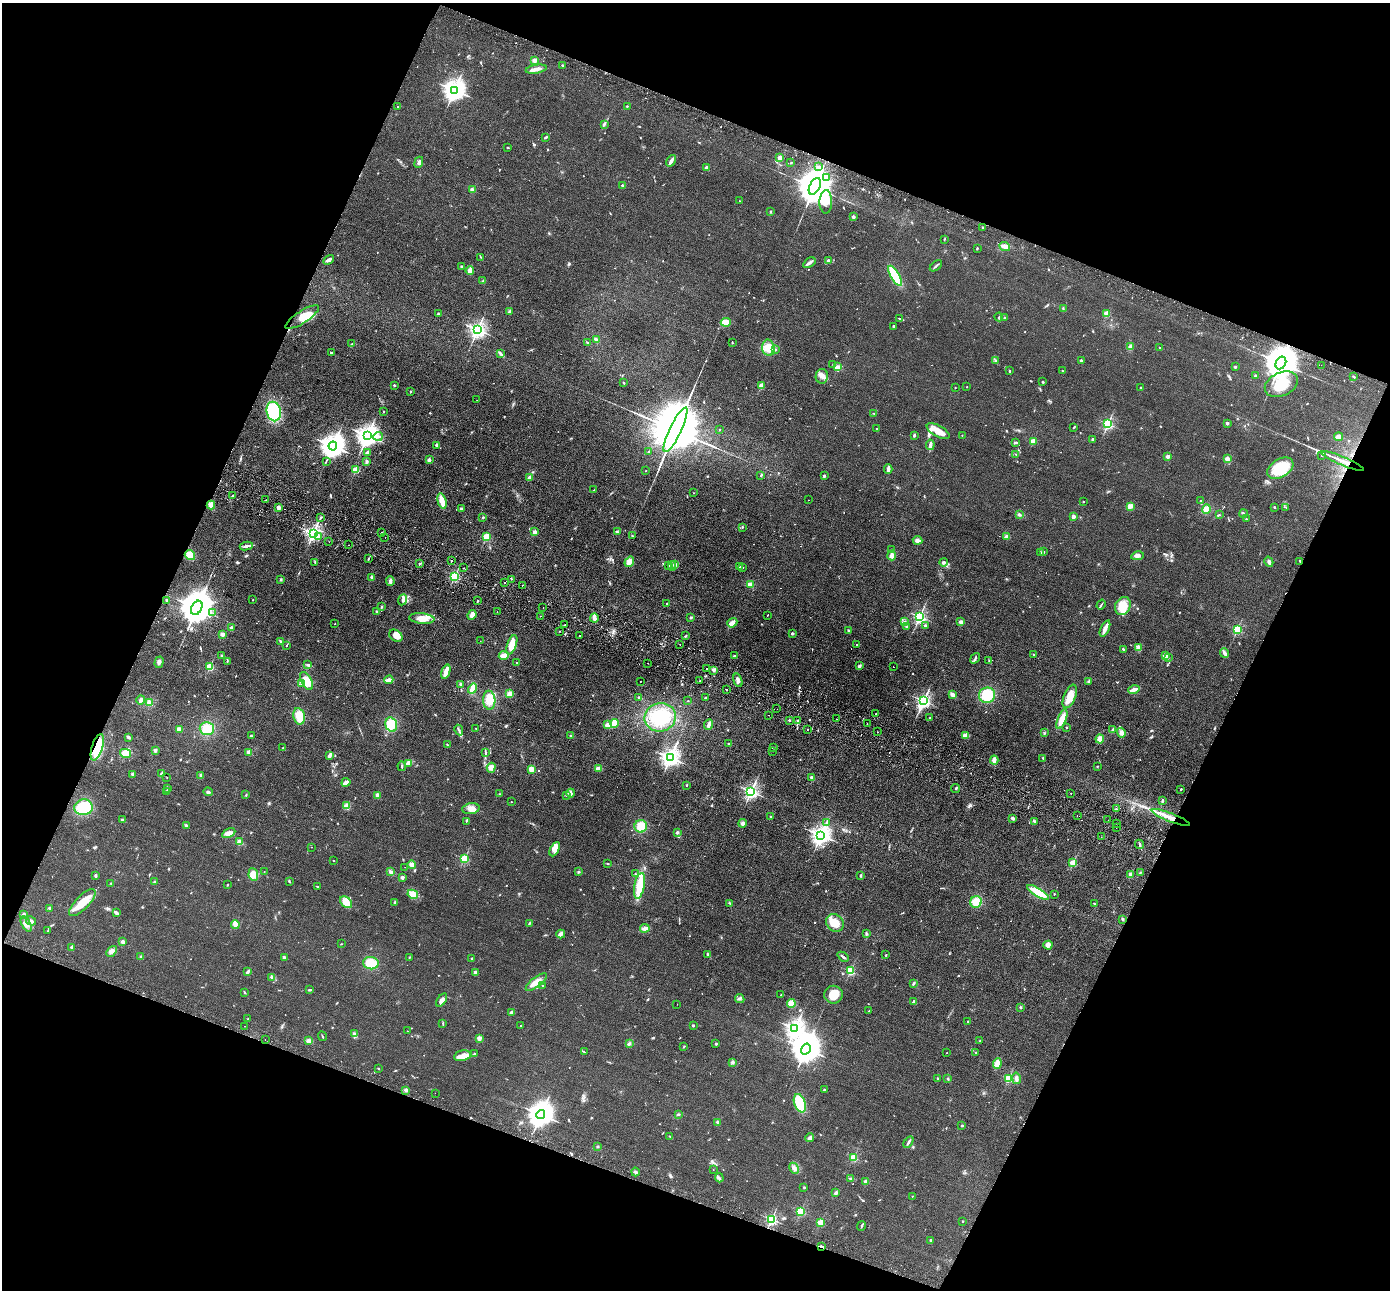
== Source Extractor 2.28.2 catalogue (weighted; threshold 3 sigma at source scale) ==
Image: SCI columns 27-5576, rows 327-5478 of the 5603 x 5672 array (HDU 1 of 3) = the unmasked area's bounding box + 8 px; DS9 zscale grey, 4 x 4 block average (1 PNG px = mean of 4 x 4 image px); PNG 1392 x 1292 px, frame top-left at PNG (2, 3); each listed source drawn as its Kron ellipse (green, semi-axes under 4 px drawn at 4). Shown black and unused: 42% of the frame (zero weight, under 2 of 3 exposures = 3% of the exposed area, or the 3 px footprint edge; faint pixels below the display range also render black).
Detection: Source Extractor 2.28.2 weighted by HDU 2 'WHT'. Background 0.0692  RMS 0.0096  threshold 0.0433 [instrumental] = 3 sigma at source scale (4.5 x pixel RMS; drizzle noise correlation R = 1.50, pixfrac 1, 0.05/0.05 arcsec/px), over >= 5 px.
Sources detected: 895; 2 too faint to see at this stretch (4 x 4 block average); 5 inside a brighter object's white glare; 33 cosmic-ray / hot-pixel residue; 3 long thin detections or spike segments (spike, bleed or trail) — neither listed nor drawn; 11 coinciding with a brighter row at this scale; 25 inside a brighter listed object's ellipse — not listed separately; of the other 816, all 500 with FLUX_AUTO >= 3.12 (the completeness limit of this list) listed and drawn (316 fainter detections not listed), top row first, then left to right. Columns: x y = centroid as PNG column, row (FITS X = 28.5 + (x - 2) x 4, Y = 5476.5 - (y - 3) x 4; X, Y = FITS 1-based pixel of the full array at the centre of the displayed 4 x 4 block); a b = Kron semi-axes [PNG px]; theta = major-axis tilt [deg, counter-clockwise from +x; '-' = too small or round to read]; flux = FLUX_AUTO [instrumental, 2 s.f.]
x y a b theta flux
534 60 2 2 - 140
562 65 2 2 - 3.5
536 69 10 4 9 30
454 90 4 3 - 4400
627 106 2 2 - 11
398 107 2 2 - 14
604 124 3 2 - 7.3
546 137 3 2 - 6.8
507 148 2 2 - 5.8
780 158 3 3 - 28
671 161 6 2 57 25
419 162 5 3 - 15
791 163 2 2 - 4.4
819 167 2 2 - 32
707 168 2 2 - 88
827 177 3 2 - 11
622 185 2 2 - 27
815 186 9 5 63 25000
472 190 2 2 - 110
739 201 2 2 - 3.8
826 202 12 6 88 65
770 212 2 2 - 5
853 217 2 2 - 62
983 228 2 2 - 13
944 239 3 2 - 4.5
1005 246 5 2 - 46
977 249 3 2 - 5
481 257 2 2 - 3.7
329 260 6 2 32 18
828 260 3 2 - 8.5
809 263 7 2 33 21
936 266 7 2 39 8.9
461 267 3 2 - 5.9
470 270 4 3 - 29
895 276 11 4 -59 190
483 281 2 2 - 3.5
1063 309 3 2 - 5
509 312 4 4 - 11
1106 313 2 2 - 210
438 314 3 2 - 7.6
302 317 19 6 33 73
999 317 4 2 - 4.7
899 318 2 2 - 3.6
1005 318 2 2 - 20
726 322 5 3 - 81
893 326 3 2 - 6
478 330 3 2 - 2200
596 339 4 3 - 13
732 342 3 2 - 3.2
587 343 3 2 - 4.4
352 344 2 2 - 19
1130 346 4 3 - 12
768 348 8 6 -78 69
1160 348 3 2 - 3.1
775 349 2 2 - 7.4
331 353 3 2 - 6.3
501 354 3 2 - 6.1
996 360 2 2 - 3.2
1081 361 2 2 - 37
1281 363 7 5 61 19000
833 364 2 2 - 6.4
1321 365 2 2 - 3.8
838 367 2 2 - 120
1235 367 2 2 - 24
1009 371 3 2 - 5.6
1062 371 2 2 - 7.6
822 376 7 6 - 31
1256 376 3 2 - 6.4
1354 377 3 2 - 6.9
1043 382 2 2 - 6
624 383 2 2 - 11
1281 384 17 11 25 150
394 385 2 2 - 20
761 386 2 2 - 180
967 387 2 2 - 5.2
955 388 2 2 - 5.3
1140 388 3 2 - 3.8
411 391 3 2 - 4
477 400 2 2 - 3.2
274 411 10 7 -78 350
383 411 2 2 - 8.2
874 413 2 2 - 4
1227 423 2 2 - 40
1108 424 2 2 - 900
1074 427 3 2 - 4
876 429 2 2 - 6
675 430 24 6 64 97000
720 430 2 2 - 6.2
938 431 13 5 -29 63
914 435 3 2 - 8.2
962 435 2 2 - 6
367 436 3 3 - 4400
378 436 5 3 - 18
1338 437 4 3 - 36
1093 439 2 2 - 39
1033 441 2 2 - 230
1016 442 3 2 - 10
437 445 3 2 - 5.9
930 445 5 3 - 16
333 446 4 3 - 6100
367 452 3 2 - 14
649 452 3 2 - 5.9
1016 454 4 2 - 4.6
1322 455 2 2 - 3.3
1168 456 2 2 - 110
1227 459 2 2 - 160
429 460 2 2 - 63
326 461 3 2 - 3.3
367 461 3 2 - 6.6
1343 461 23 2 -23 63
1280 468 14 9 31 220
356 469 2 2 - 280
888 469 5 2 - 28
646 471 2 2 - 4.4
761 475 4 2 - 4.7
824 476 2 2 - 43
529 478 2 2 - 77
594 490 3 2 - 3.8
694 493 2 2 - 4.3
232 496 3 2 - 7.2
266 500 2 2 - 7.5
808 500 2 2 - 20
442 501 8 3 -74 88
1201 501 2 2 - 4.6
1083 502 2 2 - 11
211 505 4 3 - 37
1130 506 3 3 - 29
278 507 3 2 - 20
1274 507 2 2 - 6.8
1286 507 3 2 - 3.6
461 509 3 2 - 9.1
1206 509 5 4 - 54
1020 514 4 3 - 8.6
1243 514 4 2 - 6.4
1220 515 3 2 - 4.4
1073 516 2 2 - 85
321 517 3 2 - 4.3
483 517 3 2 - 5.3
1246 519 2 2 - 13
742 527 2 2 - 4.9
535 532 3 3 - 15
617 532 3 3 - 7.5
313 533 2 2 - 2100
382 533 2 2 - 11
487 536 2 2 - 390
632 536 2 2 - 8.6
319 537 2 2 - 6.4
1007 537 4 3 - 18
385 538 2 2 - 6
918 540 5 3 - 25
329 542 2 2 - 3.5
349 545 2 2 - 3.6
246 546 6 2 8 14
892 550 3 2 - 4.9
1040 552 2 2 - 19
1043 552 2 2 - 35
190 555 5 4 - 76
892 555 5 3 - 31
1137 556 6 4 10 19
368 559 3 2 - 3.8
452 561 2 2 - 88
1300 561 3 2 - 4.4
629 562 5 3 - 36
943 562 4 3 - 11
1269 562 5 3 - 13
315 563 2 2 - 3.7
420 563 3 2 - 5.4
675 564 3 2 - 4.9
669 566 4 3 - 8.1
672 566 5 2 - 11
739 566 3 2 - 8.6
742 567 3 2 - 4
464 568 2 2 - 24
455 576 2 2 - 680
372 577 3 3 - 12
281 579 3 2 - 6.2
512 579 2 2 - 21
390 581 4 3 - 19
504 583 2 2 - 6.8
750 584 4 3 - 33
522 585 2 2 - 12
167 600 3 2 - 12
253 600 2 2 - 8.2
403 600 6 3 66 14
477 601 2 2 - 4.8
666 604 2 2 - 8.3
1101 605 5 2 - 6.5
1123 606 9 7 61 130
382 607 2 2 - 4
543 607 2 2 - 9
197 608 7 5 62 21000
377 612 2 2 - 4.9
497 612 2 2 - 6.3
213 613 2 2 - 3.7
472 615 5 2 - 48
541 616 2 2 - 6.5
767 616 2 2 - 11
691 617 4 2 - 5.2
920 617 2 2 - 1300
422 618 12 5 -5 54
594 618 4 2 - 44
904 622 3 2 - 6.8
961 622 2 2 - 110
732 623 5 4 - 23
335 624 2 2 - 5.2
564 625 3 2 - 3.3
925 626 2 2 - 33
907 627 2 2 - 4.1
231 628 2 2 - 49
1105 628 9 2 66 52
1237 629 2 2 - 530
559 631 2 2 - 5.8
848 631 2 2 - 7.4
792 633 2 2 - 34
222 634 2 2 - 120
396 636 7 5 -36 73
580 636 2 2 - 3.4
685 636 3 2 - 4.5
480 641 2 2 - 5.6
280 642 4 2 - 7.7
680 644 2 2 - 3.2
856 644 2 2 - 3.3
512 645 10 4 70 92
286 646 3 2 - 3.5
1139 647 3 2 - 5.1
1124 649 3 2 - 8.4
1225 653 5 2 - 28
222 655 3 2 - 5.3
1033 655 2 2 - 5.5
504 656 5 4 - 31
734 656 3 2 - 6.1
1165 656 2 2 - 140
975 658 6 2 52 8.3
1168 658 2 2 - 5
227 661 2 2 - 3.4
989 661 3 2 - 5.3
159 662 6 3 73 20
516 662 2 2 - 4.9
648 663 2 2 - 7.4
308 664 4 2 - 5.4
859 666 4 3 - 12
210 667 2 2 - 370
893 667 2 2 - 4.9
707 668 2 2 - 3.7
713 670 3 2 - 9.7
446 672 7 3 70 57
389 680 4 4 - 23
738 680 7 3 -73 21
307 681 10 5 -62 79
640 681 2 2 - 5.1
700 681 2 2 - 5
1088 681 3 2 - 7.2
302 684 2 2 - 9
461 684 3 2 - 9.7
473 689 5 4 - 53
727 690 2 2 - 3.1
1134 690 6 2 17 41
510 694 4 4 - 33
952 695 4 3 - 23
987 695 8 7 - 170
1070 696 12 6 68 84
638 697 2 2 - 4.3
705 698 2 2 - 3.8
141 700 4 3 - 17
489 700 9 6 -86 90
688 701 2 2 - 7
924 701 3 2 - 1700
150 703 4 4 - 25
777 709 2 2 - 4.1
876 714 2 2 - 7.7
769 715 2 2 - 9
299 716 8 5 -78 98
660 717 16 14 13 220
930 717 3 2 - 3.2
836 719 2 2 - 3.3
1062 719 10 4 68 69
789 720 2 2 - 24
798 721 2 2 - 6.9
614 723 4 3 - 58
709 724 5 2 - 22
867 724 2 2 - 21
391 725 7 6 - 97
608 725 4 3 - 37
1067 727 2 2 - 15
476 728 2 2 - 6.6
179 729 4 3 - 37
207 729 7 6 - 93
807 729 2 2 - 3.2
1113 729 3 2 - 6.4
459 730 5 2 - 9.9
877 732 2 2 - 4.8
1044 733 2 2 - 3.2
1121 733 5 3 - 21
965 735 4 3 - 37
251 736 3 3 - 6
571 736 2 2 - 38
128 737 3 2 - 13
1100 739 4 3 - 36
728 744 2 2 - 6.7
447 745 2 2 - 3.9
97 747 14 5 73 130
283 748 2 2 - 4.1
773 748 2 2 - 11
155 750 3 2 - 17
773 751 2 2 - 5.4
249 752 2 2 - 120
486 752 2 2 - 4.5
125 753 5 4 - 69
330 755 4 2 - 18
670 758 3 3 - 2900
1043 758 4 2 - 5.3
994 760 4 3 - 33
409 763 4 3 - 26
402 766 5 2 - 7
1097 766 2 2 - 10
491 768 5 4 - 29
531 769 2 2 - 220
598 769 3 3 - 45
132 774 2 2 - 9
161 774 3 2 - 19
200 775 4 2 - 6.9
167 777 2 2 - 3.6
811 778 3 2 - 10
346 782 4 2 - 23
687 785 2 2 - 3.5
168 788 4 2 - 5.5
955 788 5 2 - 6.3
1181 789 2 2 - 14
167 791 3 2 - 6.2
208 792 5 2 - 11
751 792 2 2 - 1700
571 793 4 3 - 22
1071 793 2 2 - 5.9
499 794 2 2 - 3.4
246 795 2 2 - 4.4
377 795 3 3 - 16
566 795 3 2 - 6.4
1162 801 4 2 - 5.4
511 802 2 2 - 8.2
347 806 4 4 - 26
84 807 9 8 - 160
471 809 9 5 10 33
1116 809 3 2 - 4.2
1077 815 2 2 - 5.1
771 817 2 2 - 20
1013 818 3 3 - 12
1171 818 20 3 -21 70
122 820 2 2 - 48
1108 820 2 2 - 6.3
466 821 3 2 - 5.1
1034 821 2 2 - 12
826 822 2 2 - 4.4
742 823 4 3 - 20
1117 824 2 2 - 18
186 825 2 2 - 45
641 826 6 6 - 93
1116 827 2 2 - 5.9
677 832 3 3 - 7.7
229 833 7 4 26 34
821 835 3 3 - 3700
1101 837 2 2 - 8.5
240 842 2 2 - 200
1140 844 5 2 - 8.8
311 847 2 2 - 14
555 849 8 4 62 51
464 859 2 2 - 440
333 861 2 2 - 4.4
1073 863 2 2 - 330
607 864 3 2 - 4.6
412 865 4 3 - 26
405 867 2 2 - 6.2
264 872 2 2 - 3.2
391 872 3 3 - 13
579 872 3 2 - 6
1140 873 2 2 - 3.2
635 874 3 2 - 3.2
95 875 3 2 - 11
253 875 6 5 - 59
861 875 3 2 - 6.1
1131 875 2 2 - 120
402 877 2 2 - 71
154 882 3 2 - 5.8
289 882 3 2 - 3.7
111 883 2 2 - 3.4
227 885 2 2 - 10
317 886 3 2 - 4
639 886 13 5 80 160
1038 892 12 3 -32 150
413 894 5 4 - 66
1054 894 2 2 - 6.9
346 902 7 4 -43 73
395 902 3 3 - 7.2
976 902 6 5 - 88
82 903 17 7 46 130
729 903 3 2 - 3.9
1094 904 3 2 - 4.8
50 908 2 2 - 67
116 913 4 2 - 17
23 914 3 2 - 9.8
1122 919 3 2 - 7.9
31 921 5 4 - 16
529 923 4 2 - 7.2
835 923 9 8 - 84
26 924 8 4 -63 27
235 924 4 3 - 27
645 928 5 3 - 20
48 931 3 2 - 4.3
866 933 4 2 - 9.2
561 934 4 2 - 31
123 942 3 3 - 16
341 944 2 2 - 3.8
1048 945 4 4 - 21
72 947 3 2 - 6
111 951 6 4 49 22
708 954 3 3 - 7.1
886 955 2 2 - 4.5
141 957 3 3 - 11
284 957 2 2 - 57
409 957 2 2 - 3.2
843 957 6 2 -41 13
472 958 2 2 - 17
371 963 8 6 -5 85
850 971 2 2 - 480
247 972 4 2 - 12
475 972 2 2 - 40
272 977 4 2 - 8.2
536 982 12 5 38 44
913 984 4 2 - 7.8
542 985 2 2 - 3.6
310 990 4 2 - 7.4
244 992 3 2 - 4.4
781 995 2 2 - 7.2
833 995 9 9 - 78
740 999 5 2 - 5.1
442 1000 7 3 56 29
913 1002 4 2 - 12
677 1004 2 2 - 4.5
791 1004 4 4 - 69
1020 1007 2 2 - 8.5
869 1011 2 2 - 5.7
512 1012 2 2 - 85
248 1019 2 2 - 4
968 1021 2 2 - 7.1
443 1024 3 2 - 4.6
693 1025 2 2 - 24
244 1026 2 2 - 4.4
521 1026 2 2 - 5.2
795 1029 3 3 - 3000
407 1031 2 2 - 3.3
355 1034 3 3 - 13
322 1036 5 2 - 4.8
479 1038 2 2 - 130
265 1039 2 2 - 6.6
309 1041 4 2 - 16
980 1041 2 2 - 9
629 1044 3 3 - 8.4
716 1044 2 2 - 21
684 1047 2 2 - 3.2
806 1049 6 4 58 13000
584 1052 3 2 - 3.6
976 1052 2 2 - 4.5
947 1053 2 2 - 3.4
474 1054 2 2 - 14
462 1056 8 5 12 32
733 1062 3 3 - 9.6
997 1064 5 4 - 41
378 1068 2 2 - 3.3
938 1078 2 2 - 4.8
1016 1078 6 3 -78 18
948 1079 3 2 - 5.1
1008 1079 2 2 - 480
406 1090 3 3 - 10
824 1090 2 2 - 31
435 1093 2 2 - 4.5
800 1103 9 5 -70 170
541 1114 4 4 - 7100
678 1115 4 2 - 7.4
717 1122 4 2 - 7.3
962 1126 2 2 - 18
670 1136 4 2 - 5.2
810 1138 4 3 - 19
908 1142 6 2 59 11
598 1147 3 2 - 6.7
854 1158 2 2 - 390
794 1168 6 4 -63 19
713 1170 2 2 - 3.8
635 1172 4 2 - 7.8
719 1178 4 2 - 8.6
850 1178 2 2 - 4.1
866 1181 2 2 - 91
804 1187 2 2 - 3.5
836 1193 4 3 - 9.8
912 1196 2 2 - 4.8
801 1211 2 2 - 530
771 1219 2 2 - 960
963 1221 2 2 - 3.5
821 1222 2 2 - 280
861 1226 5 2 - 7.1
931 1240 2 2 - 31
822 1246 3 2 - 5.7
Overlapping masked pixels (flux is a lower limit): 5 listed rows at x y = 1281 363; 1343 461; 97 747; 1171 818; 822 1246
Diffuse or blended objects may show on this block-average render without a row.